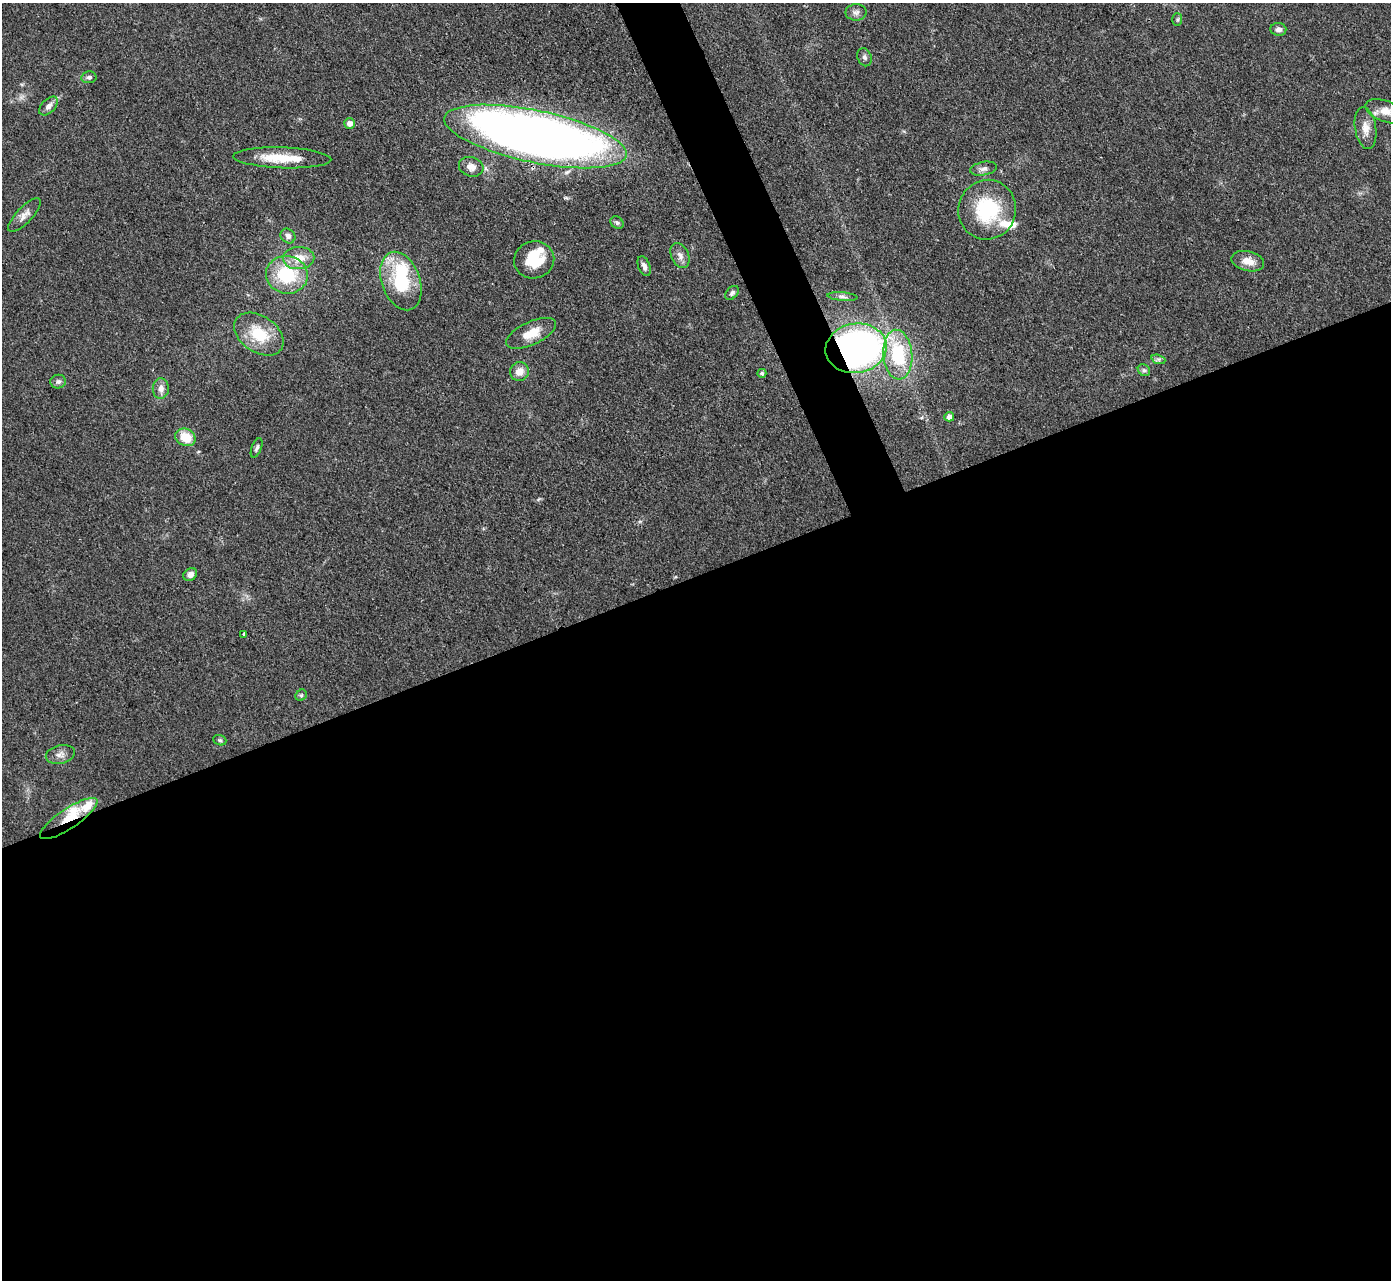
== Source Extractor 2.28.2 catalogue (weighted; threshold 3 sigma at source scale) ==
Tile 15 of 4 x 4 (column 3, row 4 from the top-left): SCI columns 2778-4166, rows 152-1429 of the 5555 x 5545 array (HDU 1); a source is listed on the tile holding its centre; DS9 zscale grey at full resolution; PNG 1393 x 1282 px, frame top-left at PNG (2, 3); each listed source drawn as its Kron ellipse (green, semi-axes under 4 px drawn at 4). Shown black and unused: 57% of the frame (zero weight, under 3 of 4 exposures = <1% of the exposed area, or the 3 px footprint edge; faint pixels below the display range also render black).
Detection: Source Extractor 2.28.2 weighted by HDU 2 'WHT'; one run over the whole footprint, this tile lists its part. Background 0.07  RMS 0.0052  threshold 0.0235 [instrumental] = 3 sigma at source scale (4.5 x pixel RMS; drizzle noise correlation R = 1.50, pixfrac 1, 0.05/0.05 arcsec/px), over >= 5 px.
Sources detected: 51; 6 inside a brighter listed object's ellipse — not listed separately; the other 45 listed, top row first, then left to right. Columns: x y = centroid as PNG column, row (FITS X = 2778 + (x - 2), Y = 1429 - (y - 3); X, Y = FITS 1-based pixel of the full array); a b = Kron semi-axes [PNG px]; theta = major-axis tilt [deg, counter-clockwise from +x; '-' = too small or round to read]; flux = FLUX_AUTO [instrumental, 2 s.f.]
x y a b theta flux
856 12 10 8 1 2.2
1177 19 6 5 - 0.85
1278 29 8 6 -5 2.1
864 57 9 7 -69 1.5
89 77 7 6 - 1.3
48 106 11 6 45 2.7
1386 111 22 10 -19 7
349 123 5 5 - 3
1366 128 21 10 -81 5.8
535 136 93 26 -12 600
282 158 49 10 -2 17
471 167 12 9 -17 4.1
983 169 13 6 11 2.4
987 210 30 29 - 36
24 215 22 8 46 3.8
617 223 7 5 -39 1.2
288 236 8 7 - 2.2
680 255 13 8 -64 3.2
299 258 15 11 2 7.9
534 260 20 18 15 19
1248 261 16 10 -13 5.8
644 266 10 6 -69 2.2
287 275 21 19 -11 28
401 281 30 19 -70 31
732 293 8 5 49 1.5
843 297 15 4 -5 1.7
531 333 27 11 25 10
259 334 27 18 -34 19
856 348 31 24 9 230
898 355 25 14 -86 33
1158 359 7 4 -18 1.2
1144 370 6 5 - 1.2
519 371 9 9 - 5.4
762 373 4 4 - 0.83
58 382 8 7 - 1.7
161 389 10 8 87 3.2
949 417 5 4 - 3.5
185 437 10 8 -23 12
257 448 10 5 69 1.4
190 574 7 6 - 2.6
244 634 3 3 - 0.84
301 695 6 5 - 0.83
220 740 7 5 -19 0.95
60 754 15 9 12 3.3
69 818 34 10 34 13
Overlapping masked pixels (flux is a lower limit): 3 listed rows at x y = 535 136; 856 348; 69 818
Isophote crosses this tile's border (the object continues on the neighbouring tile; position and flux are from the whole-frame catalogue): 1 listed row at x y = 1386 111